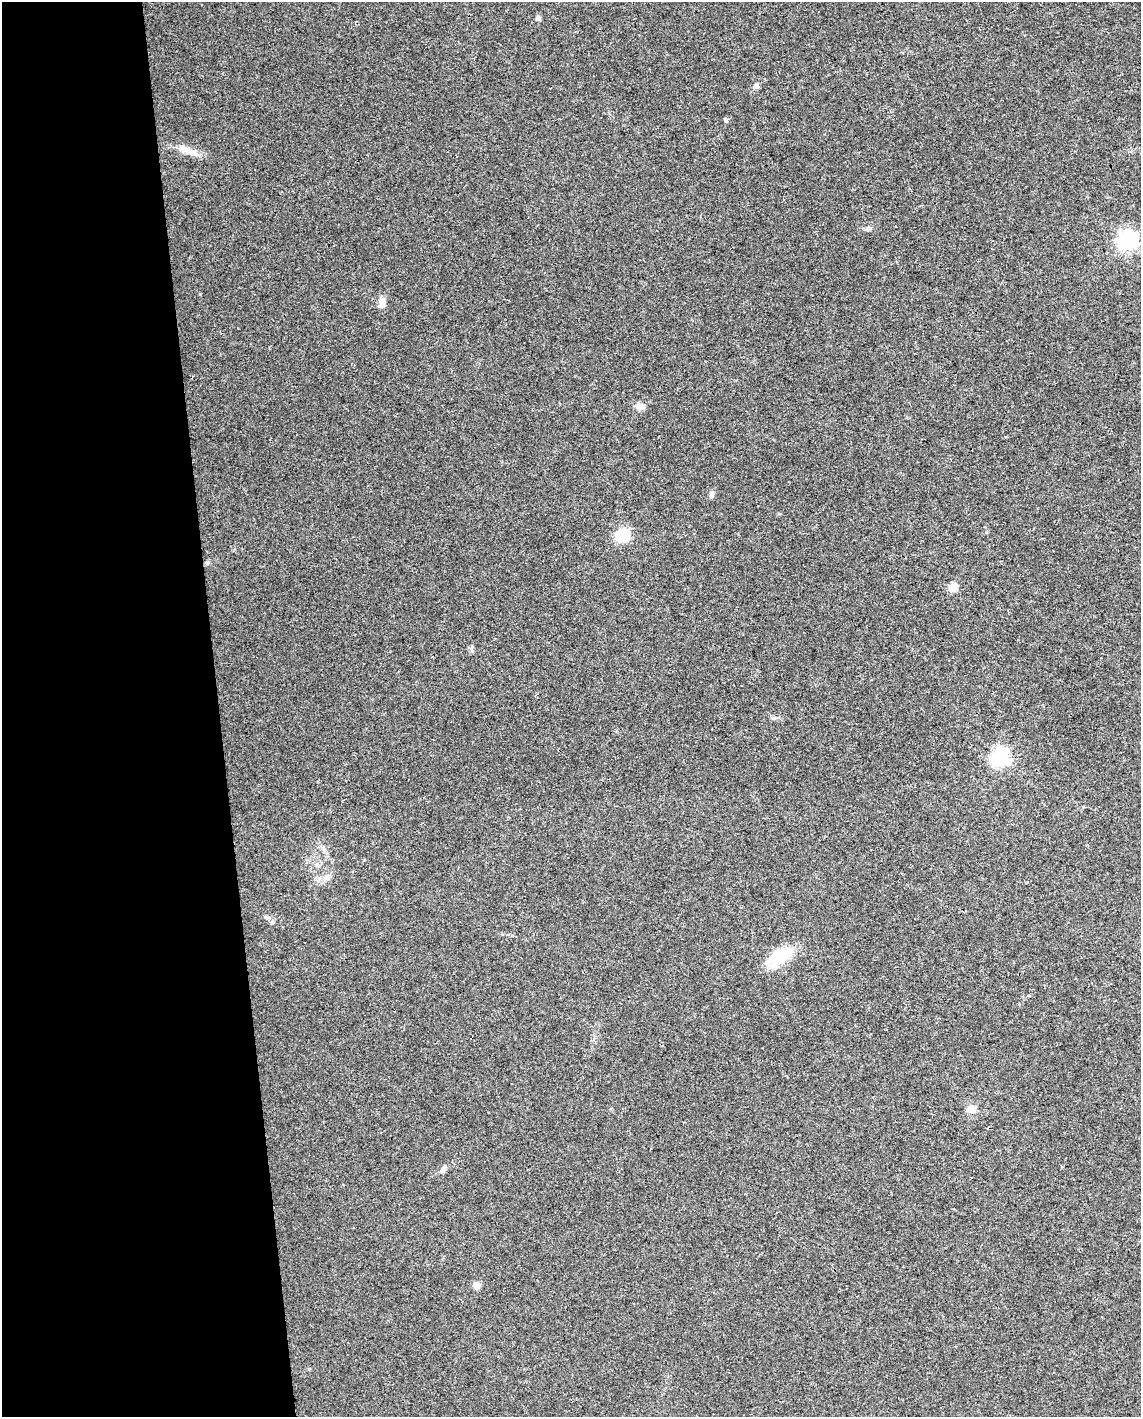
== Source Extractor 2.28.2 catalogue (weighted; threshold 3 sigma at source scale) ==
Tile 5 of 4 x 3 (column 1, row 2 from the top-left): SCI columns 1-1139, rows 1466-2880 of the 4555 x 4306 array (HDU 1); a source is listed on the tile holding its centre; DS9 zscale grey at full resolution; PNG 1143 x 1419 px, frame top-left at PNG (2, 2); no overlay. Shown black and unused: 19% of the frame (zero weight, under 3 of 4 exposures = <1% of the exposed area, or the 3 px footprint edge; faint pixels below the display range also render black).
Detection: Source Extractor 2.28.2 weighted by HDU 2 'WHT'; one run over the whole footprint, this tile lists its part. Background 0.0216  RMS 0.0037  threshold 0.0168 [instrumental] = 3 sigma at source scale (4.5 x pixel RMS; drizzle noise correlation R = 1.50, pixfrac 1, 0.0396/0.0396 arcsec/px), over >= 5 px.
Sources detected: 17; all 17 listed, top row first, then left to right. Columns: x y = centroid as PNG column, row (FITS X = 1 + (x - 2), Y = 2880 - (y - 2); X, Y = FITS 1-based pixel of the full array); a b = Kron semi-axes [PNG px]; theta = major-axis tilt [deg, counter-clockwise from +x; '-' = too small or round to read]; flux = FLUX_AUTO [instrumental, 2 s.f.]
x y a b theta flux
538 18 6 6 - 0.97
756 85 7 6 - 0.98
188 151 29 8 -19 4.4
1128 241 7 7 - 170
382 303 13 8 -83 3
640 406 14 7 -13 1.9
711 494 10 5 -82 0.87
623 535 6 6 - 50
207 563 6 4 47 0.58
954 588 5 5 - 12
1000 757 7 7 - 140
327 877 8 6 89 1.3
272 922 5 5 - 0.57
779 956 32 15 32 14
972 1109 10 9 - 2.7
443 1170 10 6 50 1.5
477 1286 9 8 - 1.5
Unlisted compact peaks at least as high as the median listed source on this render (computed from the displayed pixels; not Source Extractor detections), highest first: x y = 726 121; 472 647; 870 228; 774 718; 200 294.